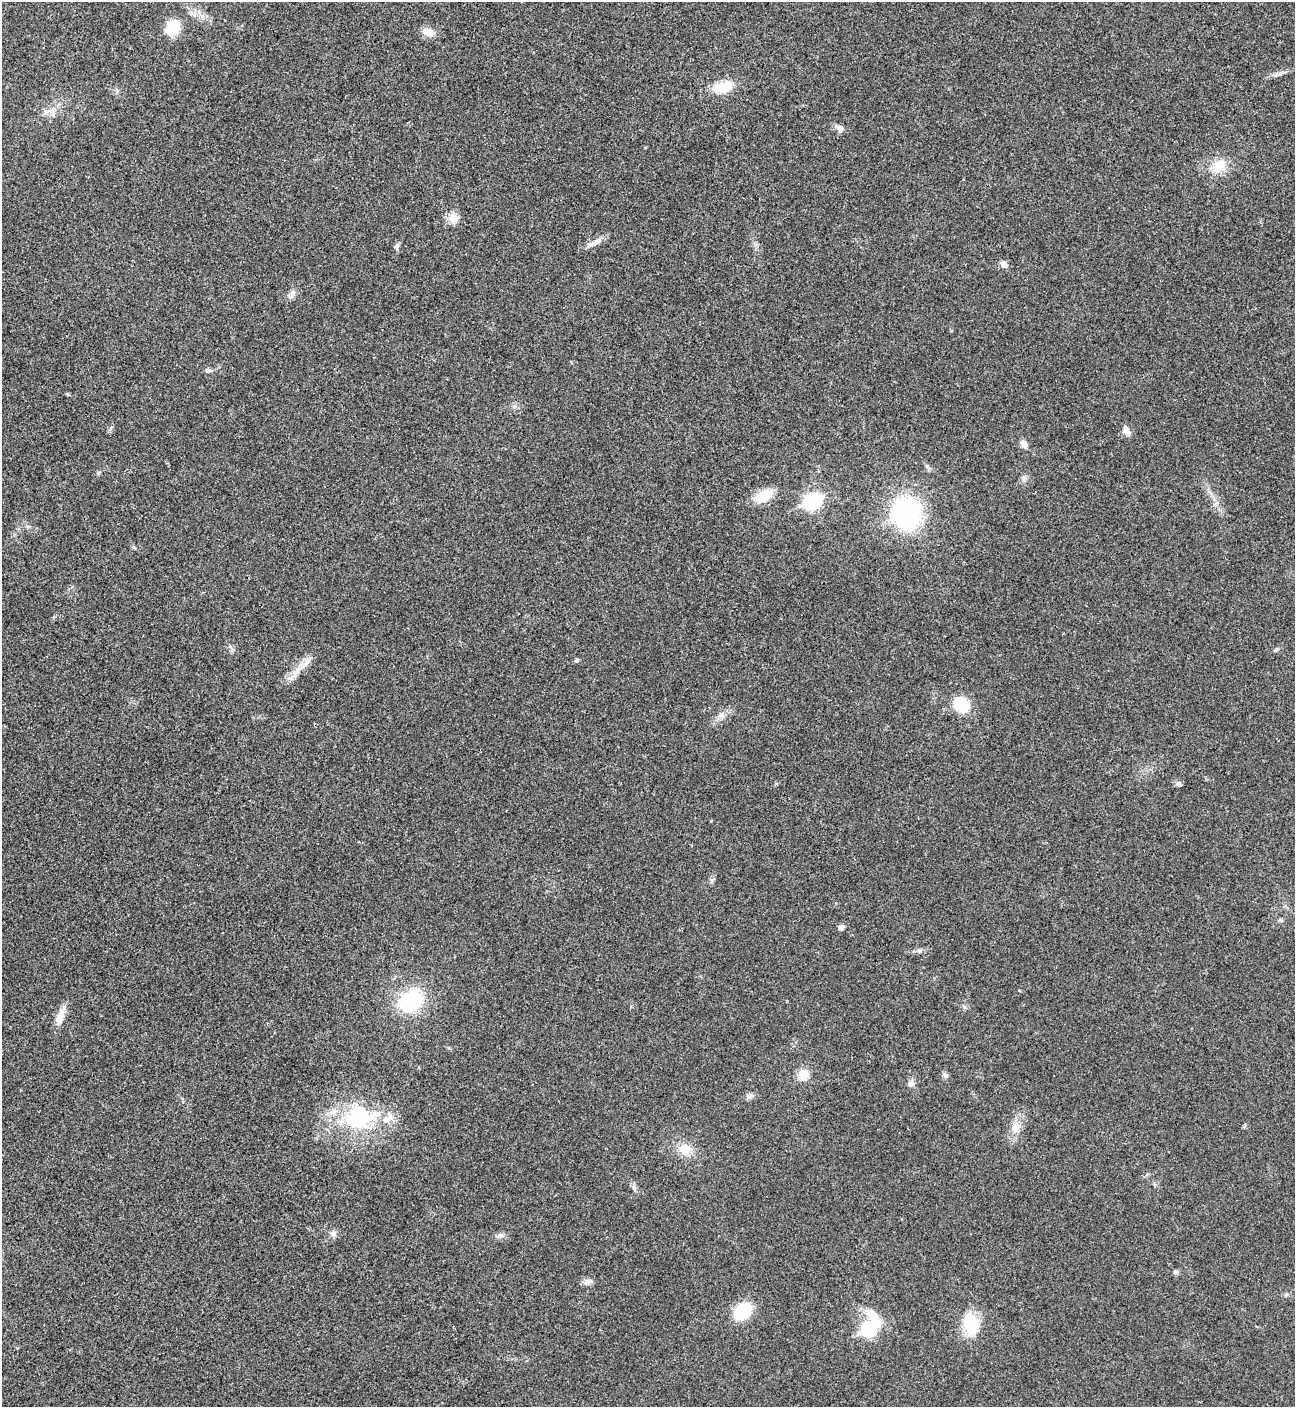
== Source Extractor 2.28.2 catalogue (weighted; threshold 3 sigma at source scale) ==
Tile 11 of 4 x 4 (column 3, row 3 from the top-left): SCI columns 2876-4168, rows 1409-2813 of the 5618 x 5630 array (HDU 1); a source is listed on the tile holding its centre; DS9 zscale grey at full resolution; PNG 1297 x 1409 px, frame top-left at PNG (2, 2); no overlay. Shown black and unused: <1% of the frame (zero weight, under 3 of 4 exposures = <1% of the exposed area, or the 3 px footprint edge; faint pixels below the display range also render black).
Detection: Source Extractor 2.28.2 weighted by HDU 2 'WHT'; one run over the whole footprint, this tile lists its part. Background 0.0196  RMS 0.0055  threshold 0.0249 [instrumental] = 3 sigma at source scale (4.5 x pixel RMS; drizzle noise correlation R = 1.50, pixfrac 1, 0.05/0.05 arcsec/px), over >= 5 px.
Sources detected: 47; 3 inside a brighter listed object's ellipse — not listed separately; the other 44 listed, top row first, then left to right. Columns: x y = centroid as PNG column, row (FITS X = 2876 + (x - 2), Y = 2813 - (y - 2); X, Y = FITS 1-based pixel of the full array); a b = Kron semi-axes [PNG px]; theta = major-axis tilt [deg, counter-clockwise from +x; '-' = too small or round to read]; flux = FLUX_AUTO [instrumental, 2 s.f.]
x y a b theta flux
173 28 13 10 64 22
428 32 18 9 -19 4.5
723 87 16 9 15 17
117 91 6 4 -72 0.9
46 112 7 7 - 2
839 128 14 6 -43 2.2
1218 166 21 14 38 10
453 218 16 11 85 5.1
597 242 16 7 33 3.7
397 247 11 5 81 1.4
1004 264 10 7 -37 2.7
292 293 10 4 71 1.8
208 370 7 5 -10 1.4
1126 430 11 7 -60 3.3
1024 444 10 7 -57 3.1
1024 478 8 5 45 1.4
760 497 23 14 7 11
813 501 8 7 - 120
907 513 13 12 - 180
134 547 8 3 -45 0.78
1275 650 5 5 - 0.81
577 660 5 5 - 1.1
306 664 18 6 59 4
290 678 7 4 -18 1.3
961 705 14 12 -32 18
1179 784 7 6 - 1.3
841 927 7 5 25 1.9
919 950 7 4 -18 1.1
410 1000 24 19 44 39
60 1017 23 9 71 6
803 1075 11 10 - 8
945 1075 8 6 -68 1.4
911 1084 8 7 - 2.3
750 1096 9 7 8 2
357 1118 41 32 8 47
1016 1126 13 12 - 5.3
685 1149 14 13 - 8.3
333 1234 10 5 -63 1.6
500 1236 12 6 16 2
1176 1272 6 4 -18 0.9
588 1282 13 6 13 2.1
743 1311 14 11 42 25
971 1324 21 15 -83 21
869 1329 12 8 66 80
Unlisted compact peaks at least as high as the median listed source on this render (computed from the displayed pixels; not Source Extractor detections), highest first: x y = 514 407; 634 1187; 98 473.